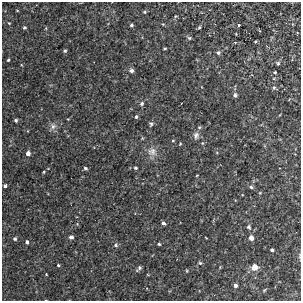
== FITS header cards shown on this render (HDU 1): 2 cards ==
NAXIS1  =                  299
NAXIS2  =                  299

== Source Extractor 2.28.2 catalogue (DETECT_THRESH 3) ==
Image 299 x 299 px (HDU 1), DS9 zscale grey, 1 PNG px = 1 image px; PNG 303 x 303 px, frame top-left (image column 1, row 299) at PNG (2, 2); no overlay
Background 0.00225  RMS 0.0034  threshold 0.0102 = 3 sigma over >= 5 px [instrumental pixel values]
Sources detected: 53; all 53 listed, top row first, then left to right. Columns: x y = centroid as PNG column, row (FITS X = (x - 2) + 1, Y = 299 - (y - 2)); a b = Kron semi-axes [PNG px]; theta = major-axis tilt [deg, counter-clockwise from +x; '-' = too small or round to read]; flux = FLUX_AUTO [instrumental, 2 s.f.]
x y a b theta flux
17 10 4 2 - 0.14
144 12 5 4 - 0.26
9 23 3 2 - 0.17
131 25 4 4 - 0.37
239 25 3 3 - 1.3
24 27 4 3 - 0.31
199 27 4 3 - 0.31
260 31 4 3 - 0.18
189 38 6 5 - 0.31
165 48 3 2 - 0.28
65 51 4 4 - 0.32
218 53 5 4 - 0.51
8 60 3 3 - 0.21
278 63 5 4 - 0.4
131 70 5 5 - 0.67
275 72 4 3 - 0.32
274 88 6 5 - 0.36
235 95 5 4 - 0.6
142 103 6 5 - 0.46
136 117 5 4 - 0.33
16 120 3 3 - 0.36
151 124 6 4 85 0.43
53 126 9 7 56 0.91
199 127 5 4 - 0.29
196 135 9 7 78 0.79
173 141 4 3 - 0.2
202 143 5 4 - 0.23
180 144 4 3 - 0.18
152 151 13 11 -18 1.8
28 153 4 4 - 1.3
85 168 4 4 - 0.4
135 168 4 4 - 0.34
44 172 4 3 - 0.2
5 186 3 3 - 1.1
251 187 5 4 - 0.46
163 223 4 4 - 0.53
249 227 6 5 - 0.45
71 237 5 4 - 0.66
206 238 3 2 - 0.13
251 238 4 4 - 1.6
15 239 4 4 - 0.39
27 242 4 4 - 0.52
159 244 3 3 - 0.3
116 245 6 6 - 0.48
272 250 4 3 - 0.34
300 256 6 4 72 0.29
200 263 5 4 - 0.28
58 265 4 3 - 0.28
255 267 5 4 - 3.8
139 268 7 4 43 0.45
187 271 4 3 - 0.19
235 285 4 4 - 0.69
264 290 4 3 - 0.23
At the frame edge (FLAGS 8, measured only in part): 1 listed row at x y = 300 256